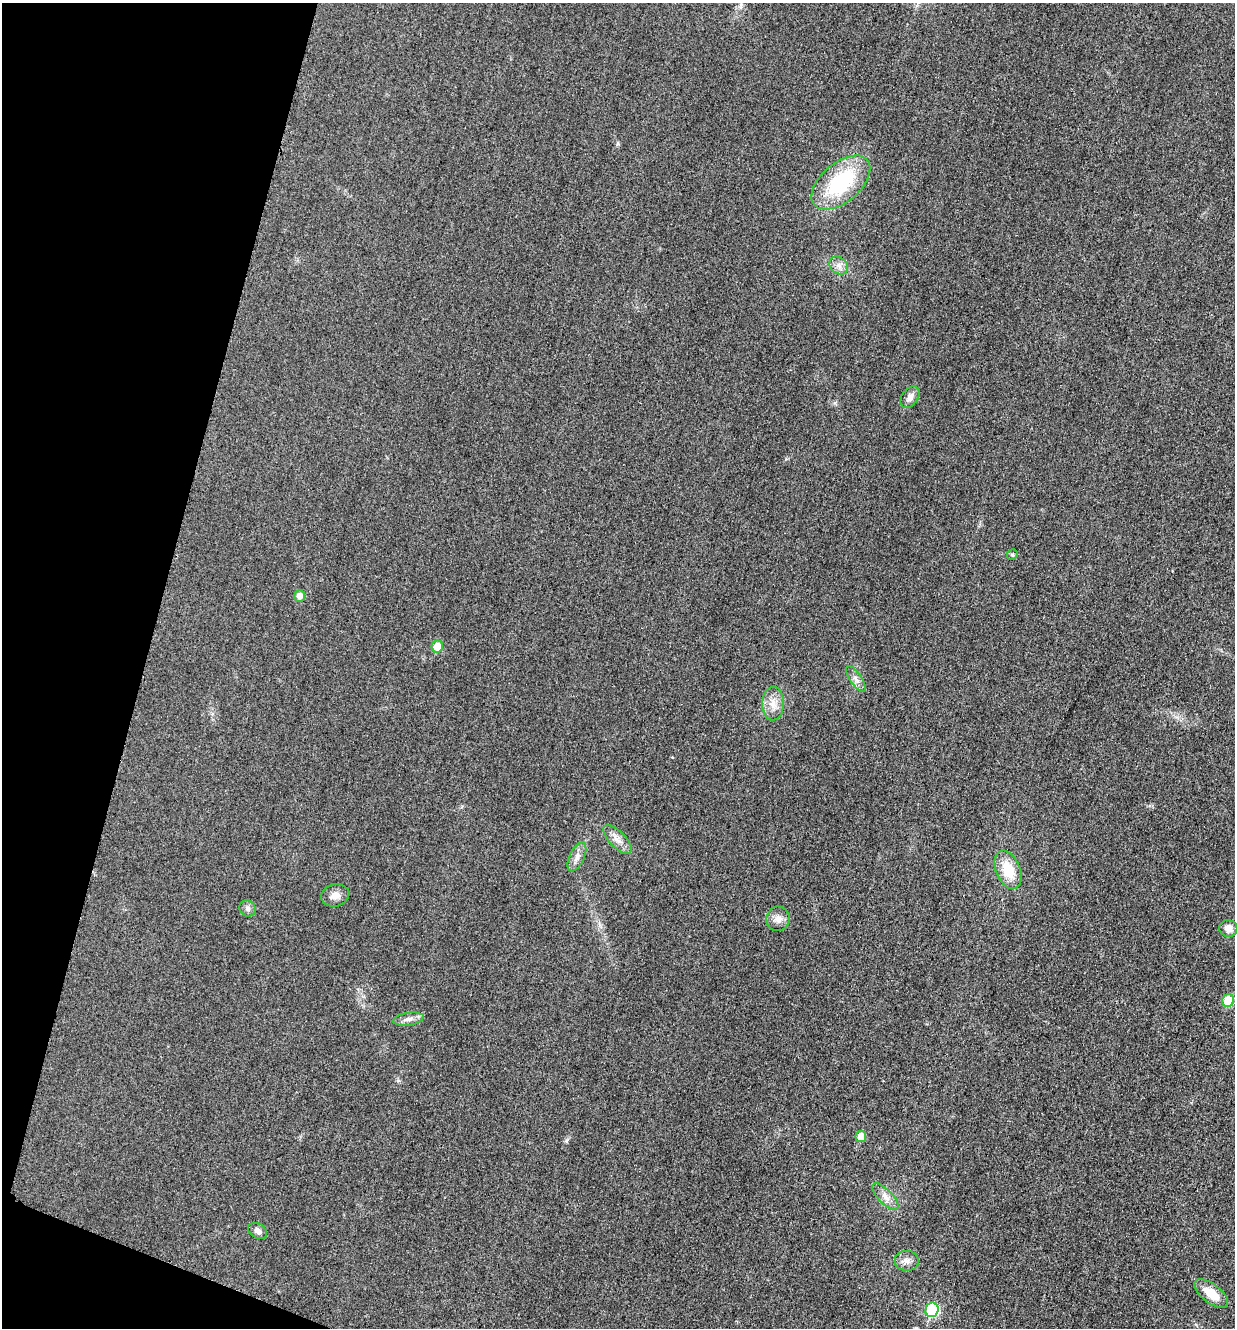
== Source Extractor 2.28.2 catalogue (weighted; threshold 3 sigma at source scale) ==
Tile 9 of 4 x 4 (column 1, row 3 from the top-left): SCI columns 276-1508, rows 1350-2675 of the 5358 x 5347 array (HDU 1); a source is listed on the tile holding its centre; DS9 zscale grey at full resolution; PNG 1237 x 1330 px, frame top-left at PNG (2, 3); each listed source drawn as its Kron ellipse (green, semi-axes under 4 px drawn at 4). Shown black and unused: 13% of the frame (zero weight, under 3 of 4 exposures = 2% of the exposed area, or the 3 px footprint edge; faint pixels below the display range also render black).
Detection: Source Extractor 2.28.2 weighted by HDU 2 'WHT'; one run over the whole footprint, this tile lists its part. Background 0.0415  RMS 0.0062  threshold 0.0281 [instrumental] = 3 sigma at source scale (4.5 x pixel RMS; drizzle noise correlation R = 1.50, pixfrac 1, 0.05/0.05 arcsec/px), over >= 5 px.
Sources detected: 23; all 23 listed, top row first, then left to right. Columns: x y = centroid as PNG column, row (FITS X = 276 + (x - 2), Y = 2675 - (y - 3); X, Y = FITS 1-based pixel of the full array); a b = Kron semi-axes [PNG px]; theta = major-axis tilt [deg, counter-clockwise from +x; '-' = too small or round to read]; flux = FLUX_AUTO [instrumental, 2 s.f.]
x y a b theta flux
841 182 35 19 40 52
839 266 10 8 -38 3.6
910 397 12 8 54 3.6
1012 555 5 5 - 1.1
299 596 6 5 - 4.9
437 647 6 6 - 10
856 679 15 6 -56 3.1
773 704 17 11 88 7.1
617 839 19 8 -46 5.2
577 857 15 7 64 3.9
1008 870 20 12 -67 17
335 895 14 11 16 4.5
248 908 9 7 -43 2.3
778 919 12 11 - 4.5
1228 928 9 8 - 5
1228 1001 6 6 - 17
408 1019 15 6 9 3.5
861 1136 5 5 - 9
885 1196 17 7 -45 4.3
258 1231 10 7 -31 3
907 1261 12 10 -4 4.1
1211 1293 20 9 -37 12
932 1310 7 6 - 54
Unlisted compact peaks at least as high as the median listed source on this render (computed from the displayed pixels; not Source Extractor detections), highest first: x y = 566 1141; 618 144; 835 403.